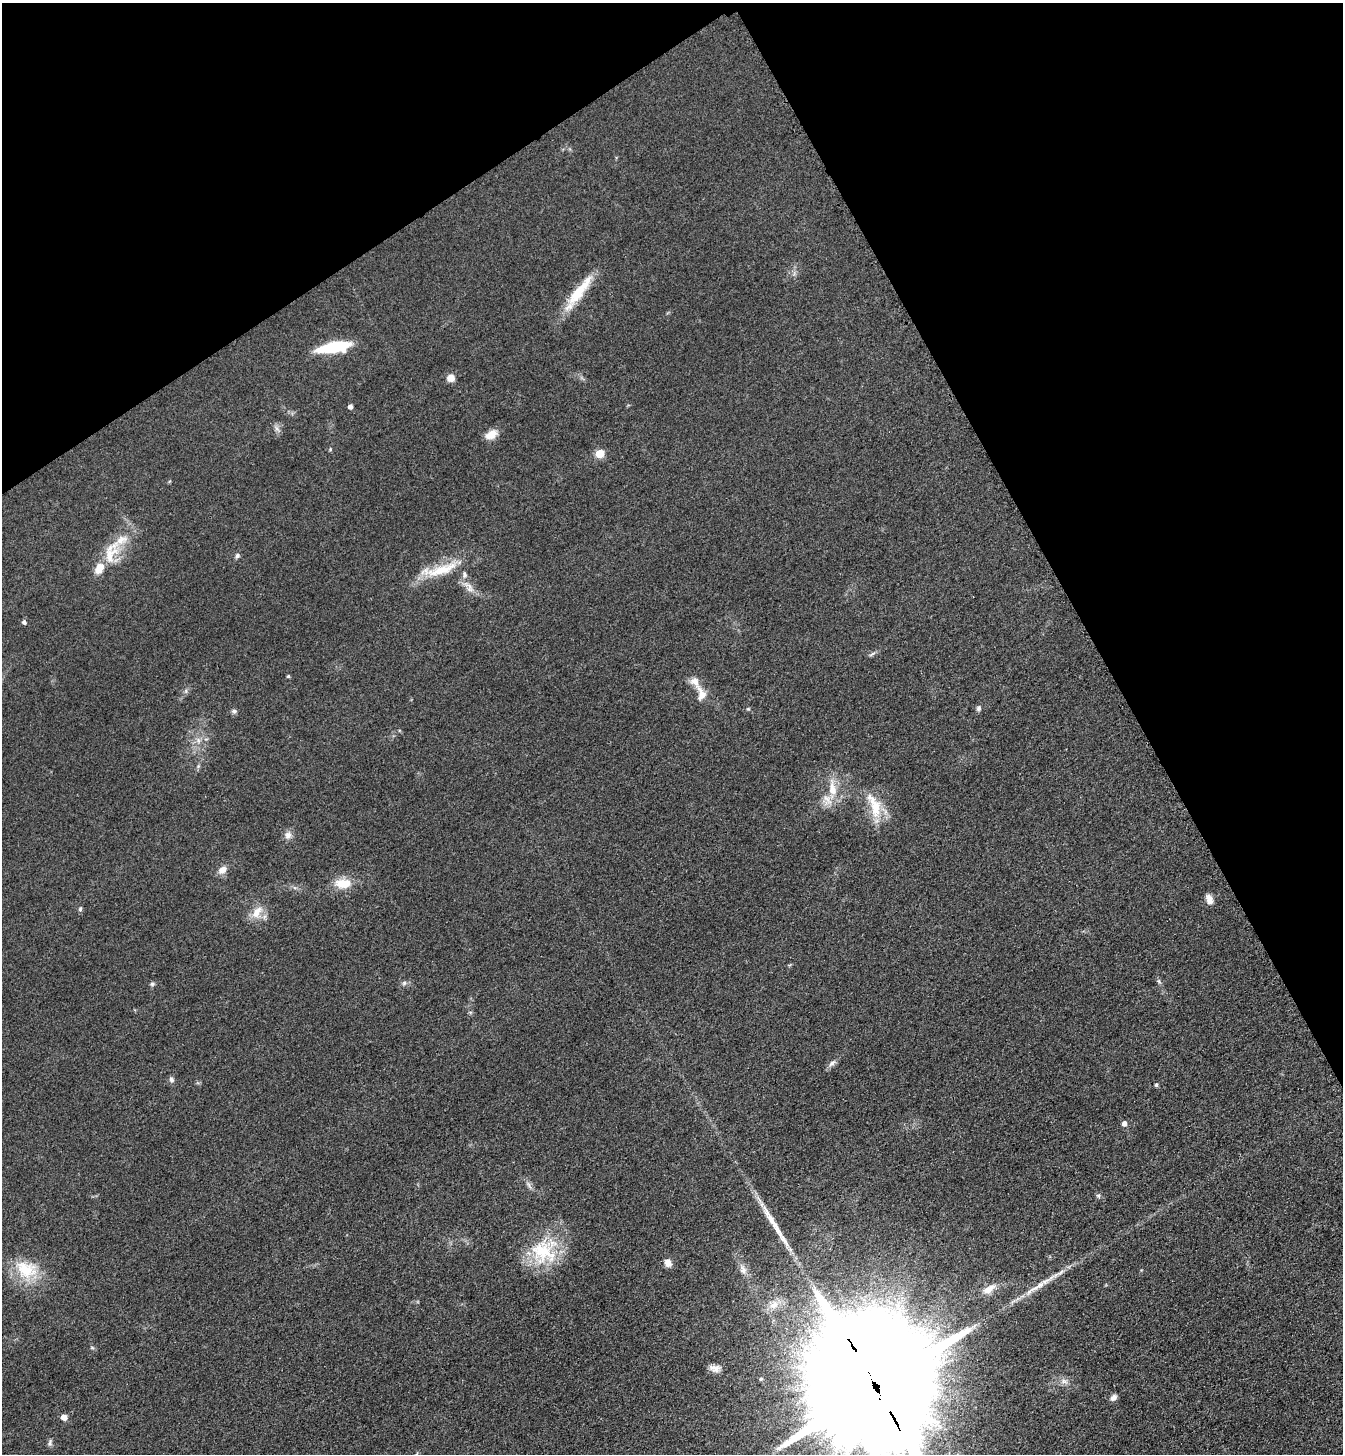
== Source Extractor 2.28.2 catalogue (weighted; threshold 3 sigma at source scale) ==
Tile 3 of 4 x 4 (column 3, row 1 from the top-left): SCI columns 2862-4202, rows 4387-5838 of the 5861 x 5869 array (HDU 1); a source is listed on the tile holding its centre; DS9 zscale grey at full resolution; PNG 1345 x 1456 px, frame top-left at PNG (2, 3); no overlay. Shown black and unused: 26% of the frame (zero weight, under 3 of 4 exposures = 3% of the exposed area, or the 3 px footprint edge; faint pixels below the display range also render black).
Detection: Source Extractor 2.28.2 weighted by HDU 2 'WHT'; one run over the whole footprint, this tile lists its part. Background 0.0774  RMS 0.0093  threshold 0.042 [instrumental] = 3 sigma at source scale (4.5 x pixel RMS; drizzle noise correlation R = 1.50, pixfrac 1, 0.05/0.05 arcsec/px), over >= 5 px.
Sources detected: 58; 2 long thin detections or spike segments (spike, bleed or trail) — not listed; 5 inside a brighter listed object's ellipse — not listed separately; the other 51 listed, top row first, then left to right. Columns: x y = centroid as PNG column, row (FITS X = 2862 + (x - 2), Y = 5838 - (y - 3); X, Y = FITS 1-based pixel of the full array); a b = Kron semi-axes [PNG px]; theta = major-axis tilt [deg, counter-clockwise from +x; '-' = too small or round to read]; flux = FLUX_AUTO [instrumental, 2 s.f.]
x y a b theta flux
579 292 55 11 53 30
333 347 25 8 9 70
451 378 9 8 - 6.8
350 406 4 4 - 3.9
277 428 9 4 -55 2.7
491 434 13 8 32 12
330 449 5 5 - 1.1
600 453 5 5 - 30
110 555 35 16 68 27
237 555 7 6 - 2.3
442 570 51 12 18 31
469 587 22 8 -53 8.2
24 622 5 5 - 2.4
872 654 11 3 30 2
288 676 4 4 - 1.3
186 691 6 4 -73 1.5
701 694 22 12 -74 11
979 708 7 6 - 2.4
234 711 7 5 0 2
198 740 7 4 -72 2.3
832 789 23 10 -82 16
875 807 32 15 -82 26
288 835 10 9 - 4.9
222 870 12 9 37 6.4
343 883 19 11 1 18
1209 899 12 7 -68 6
80 909 7 5 87 1.6
257 912 18 10 56 12
404 983 6 6 - 2.1
152 984 6 6 - 1.8
470 1012 6 4 -17 1.3
832 1063 12 6 42 3.6
171 1080 8 6 -75 2.7
1156 1085 5 4 - 1.4
1124 1123 5 5 - 4.5
529 1185 11 3 -55 2.2
1098 1196 7 5 -87 1.8
543 1252 38 32 -39 54
668 1263 9 8 - 6.1
26 1269 31 22 -21 37
743 1269 13 9 -64 5.7
989 1289 20 9 33 10
774 1305 15 11 30 11
715 1368 14 8 -9 6
761 1379 4 3 - 1.3
1064 1381 10 6 -10 4.2
874 1384 57 27 -61 78000
1113 1398 9 6 43 3.6
64 1417 5 5 - 9.5
50 1443 10 5 86 2.3
416 1454 8 3 45 1.2
Overlapping masked pixels (flux is a lower limit): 1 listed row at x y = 874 1384
Isophote crosses this tile's border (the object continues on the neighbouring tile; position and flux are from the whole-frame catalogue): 2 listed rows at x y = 874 1384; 416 1454